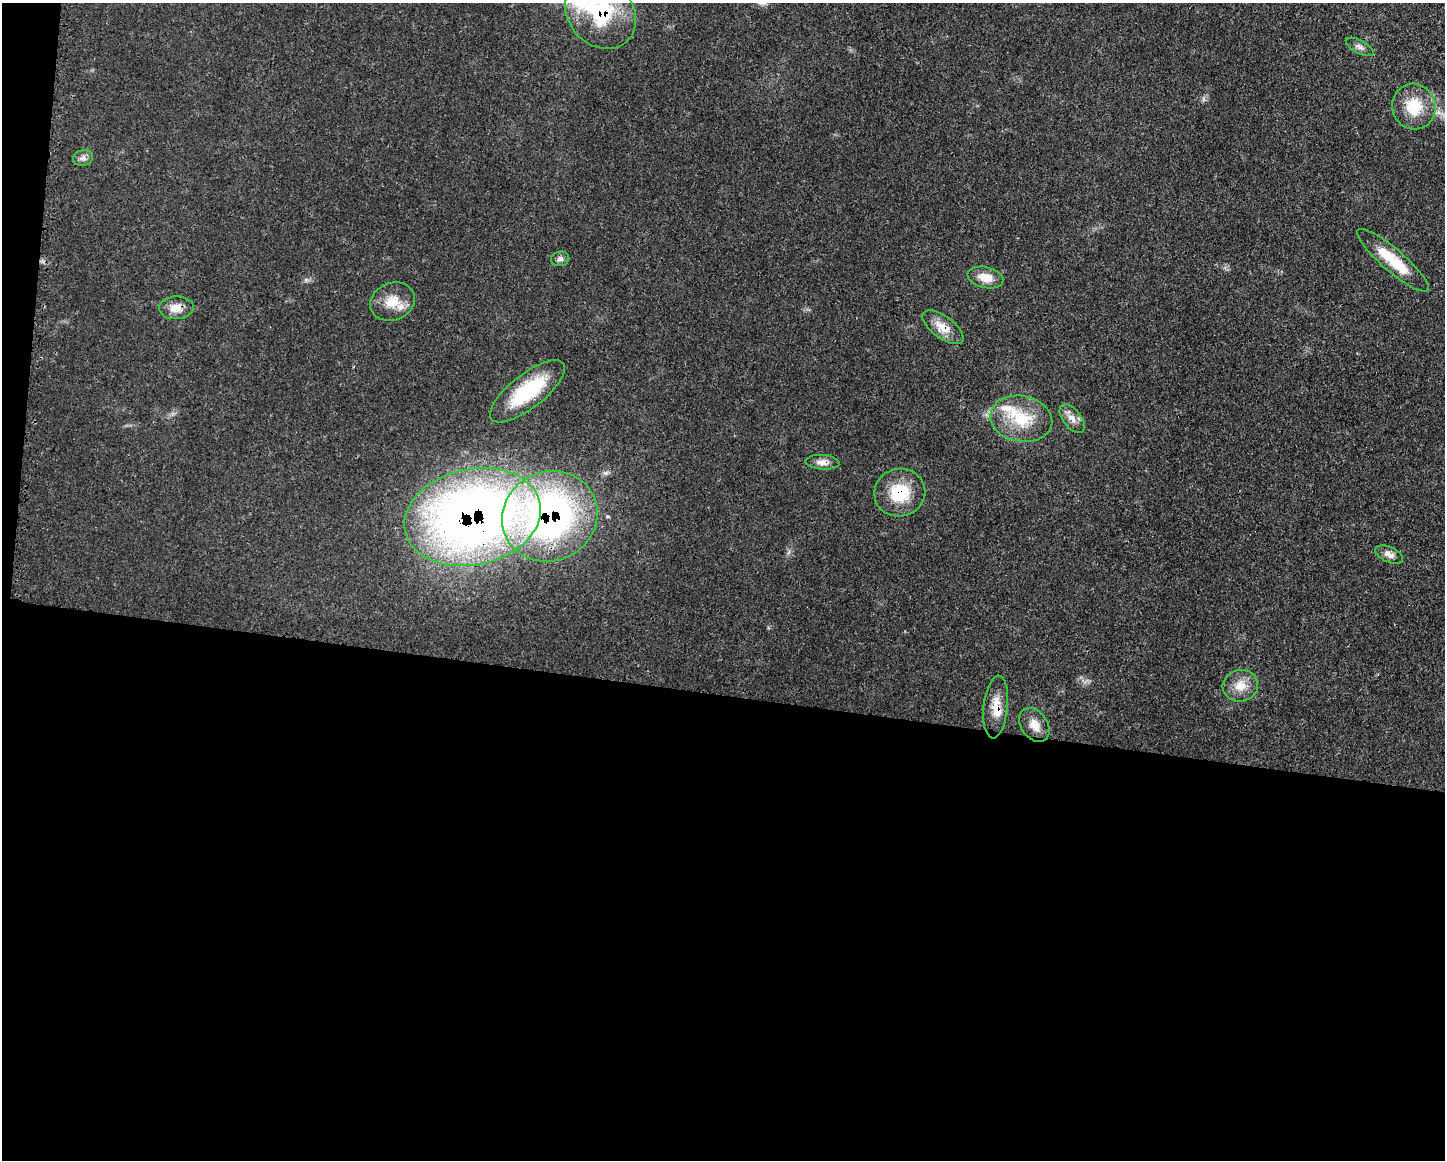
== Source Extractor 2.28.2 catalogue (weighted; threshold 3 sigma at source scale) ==
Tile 10 of 3 x 4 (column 1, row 4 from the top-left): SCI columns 114-1556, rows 8-1165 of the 4674 x 4642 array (HDU 1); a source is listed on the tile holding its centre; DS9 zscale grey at full resolution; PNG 1447 x 1162 px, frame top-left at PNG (2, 3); each listed source drawn as its Kron ellipse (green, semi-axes under 4 px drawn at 4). Shown black and unused: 41% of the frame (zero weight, under 3 of 4 exposures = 1% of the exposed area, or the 3 px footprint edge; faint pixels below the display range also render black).
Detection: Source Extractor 2.28.2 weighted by HDU 2 'WHT'; one run over the whole footprint, this tile lists its part. Background 0.021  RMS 0.0023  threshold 0.0102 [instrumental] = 3 sigma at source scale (4.5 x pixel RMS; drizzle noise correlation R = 1.50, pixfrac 1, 0.05/0.05 arcsec/px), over >= 5 px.
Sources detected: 23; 2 inside a brighter listed object's ellipse — not listed separately; the other 21 listed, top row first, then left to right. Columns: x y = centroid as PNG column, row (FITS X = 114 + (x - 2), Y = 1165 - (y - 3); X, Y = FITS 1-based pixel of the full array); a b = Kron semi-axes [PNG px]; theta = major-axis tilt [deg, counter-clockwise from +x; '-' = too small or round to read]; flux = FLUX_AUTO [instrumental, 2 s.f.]
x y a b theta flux
600 12 39 32 -50 19
1360 47 15 6 -28 1
1414 107 23 21 -68 7.9
83 158 10 8 15 1
560 259 9 7 9 0.83
1393 260 46 11 -41 8.3
985 277 18 10 -13 3.2
392 302 23 18 22 4.8
176 308 17 11 2 2.8
943 327 24 11 -36 3.7
527 391 45 17 38 16
1072 418 17 9 -52 2
1021 419 31 23 -11 10
823 462 17 7 -4 1.7
900 493 25 24 - 9.4
550 516 48 44 26 91
473 517 69 48 12 220
1389 554 15 7 -24 1.5
1240 686 18 15 13 3.7
996 707 31 12 84 4.1
1034 725 19 13 -54 2.8
Overlapping masked pixels (flux is a lower limit): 8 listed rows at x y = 600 12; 176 308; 943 327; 823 462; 900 493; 550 516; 473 517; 996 707
Isophote crosses this tile's border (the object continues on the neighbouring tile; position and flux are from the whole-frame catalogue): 1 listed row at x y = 600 12